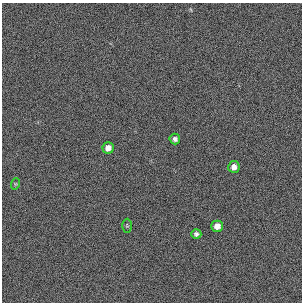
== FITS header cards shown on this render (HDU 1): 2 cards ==
NAXIS1  =                  300 / length of original image axis
NAXIS2  =                  300 / length of original image axis

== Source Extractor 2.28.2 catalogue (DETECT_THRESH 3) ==
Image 300 x 300 px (HDU 1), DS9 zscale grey, 1 PNG px = 1 image px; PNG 304 x 304 px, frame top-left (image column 1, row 300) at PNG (2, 3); each listed source drawn as its Kron ellipse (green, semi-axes under 4 px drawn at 4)
Background 384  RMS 66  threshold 199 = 3 sigma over >= 5 px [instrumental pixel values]
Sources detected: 7; all 7 listed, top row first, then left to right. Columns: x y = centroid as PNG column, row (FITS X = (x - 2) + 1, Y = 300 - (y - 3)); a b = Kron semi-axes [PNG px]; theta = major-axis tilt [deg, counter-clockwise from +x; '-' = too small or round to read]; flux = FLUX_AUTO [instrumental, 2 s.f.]
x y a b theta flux
175 139 5 5 - 12000
108 148 5 5 - 26000
234 167 6 5 - 27000
15 184 6 3 72 4700
127 226 7 4 90 6300
217 226 6 5 - 25000
196 234 5 5 - 11000